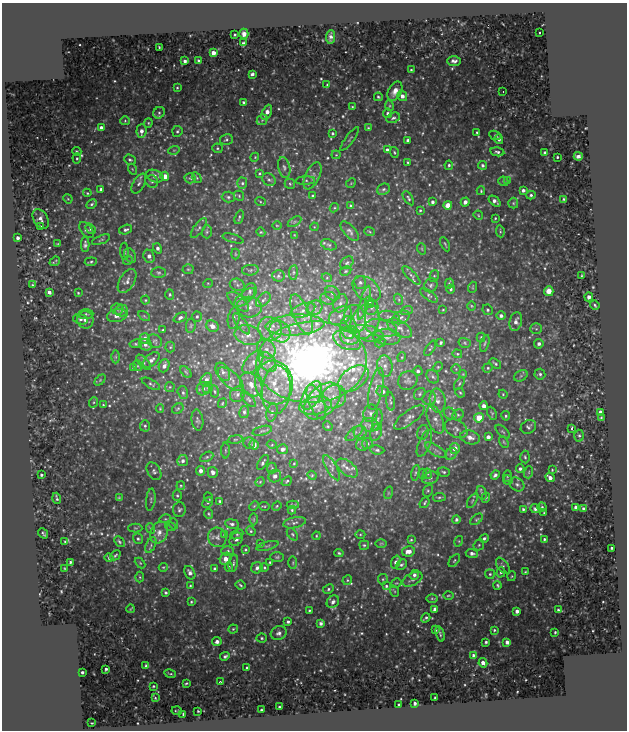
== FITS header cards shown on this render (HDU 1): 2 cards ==
NAXIS1  =                  625
NAXIS2  =                  728

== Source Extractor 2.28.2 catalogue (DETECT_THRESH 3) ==
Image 625 x 728 px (HDU 1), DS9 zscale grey, 1 PNG px = 1 image px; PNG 629 x 732 px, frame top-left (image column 1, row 728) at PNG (2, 3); each listed source drawn as its Kron ellipse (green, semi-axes under 4 px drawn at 4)
Background 1.59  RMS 0.36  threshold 1.09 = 3 sigma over >= 5 px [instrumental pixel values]
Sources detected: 592; of the 592, the 500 brightest by FLUX_AUTO listed and drawn (92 fainter detections omitted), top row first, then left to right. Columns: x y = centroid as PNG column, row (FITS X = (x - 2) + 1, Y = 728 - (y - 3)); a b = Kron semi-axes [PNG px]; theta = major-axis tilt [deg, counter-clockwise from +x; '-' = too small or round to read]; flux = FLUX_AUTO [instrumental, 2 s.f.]
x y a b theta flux
539 33 3 3 - 42
244 34 5 4 - 120
235 35 3 2 - 27
331 37 7 4 85 92
243 43 3 3 - 37
159 47 3 3 - 24
213 53 4 4 - 230
199 60 3 3 - 46
185 61 3 3 - 78
454 61 7 4 1 83
411 70 3 3 - 26
252 74 4 3 - 68
327 85 4 3 - 27
177 88 3 3 - 25
395 91 10 6 63 200
503 92 3 2 - 34
402 96 5 5 - 120
378 97 4 3 - 33
244 102 3 3 - 43
390 106 5 3 - 27
352 107 3 3 - 26
267 112 8 4 64 160
159 113 6 5 - 46
388 113 4 4 - 66
393 118 7 5 25 61
262 120 6 4 44 40
125 121 5 4 - 32
148 123 5 4 - 27
101 127 4 3 - 85
368 128 4 3 - 23
141 131 7 5 86 140
177 131 5 5 - 49
477 132 3 3 - 32
332 133 3 3 - 45
495 135 6 4 -24 30
350 139 14 3 53 50
499 139 5 4 - 63
226 140 6 5 - 45
408 140 4 3 - 61
217 148 5 5 - 38
174 150 6 3 17 28
387 150 4 3 - 82
77 151 5 3 - 26
394 152 5 3 - 30
497 152 7 4 -12 54
545 153 4 3 - 110
336 155 4 4 - 28
578 156 4 4 - 99
255 157 4 3 - 22
557 157 3 3 - 28
77 158 5 4 - 35
130 160 6 5 - 40
407 162 4 2 - 26
449 165 5 4 - 43
483 165 4 4 - 58
284 167 10 6 -77 86
132 169 5 3 - 23
259 173 3 3 - 31
155 176 9 6 -21 160
165 176 4 4 - 240
313 176 14 7 64 130
190 178 5 5 - 33
197 178 6 3 -60 24
269 180 7 5 -36 56
152 181 6 6 - 64
305 181 10 3 2 38
503 181 5 4 - 51
508 181 4 3 - 29
242 183 6 5 - 49
351 183 5 4 - 27
139 184 11 5 60 78
290 184 5 5 - 35
101 189 3 3 - 63
384 189 7 5 28 58
523 190 3 3 - 67
481 191 4 3 - 26
87 193 4 3 - 26
312 195 3 3 - 23
531 195 4 4 - 41
239 196 5 4 - 32
228 197 7 5 -2 58
408 198 8 4 -56 45
68 199 5 4 - 23
563 199 3 3 - 33
260 201 5 3 - 25
495 201 7 3 -39 100
432 202 4 3 - 71
465 202 4 4 - 130
513 203 5 5 - 36
91 204 5 4 - 38
448 205 4 4 - 280
351 206 4 4 - 60
334 208 5 4 - 29
420 210 3 3 - 31
478 215 5 3 - 26
239 217 7 2 73 30
495 218 3 2 - 23
41 219 10 7 -58 130
294 222 7 4 31 46
277 225 5 3 - 22
40 226 3 3 - 29
314 227 4 3 - 21
199 228 12 5 54 73
90 229 5 4 - 47
86 230 9 5 -52 64
126 230 6 4 19 48
350 231 12 5 -47 78
500 231 6 3 -83 26
207 232 6 5 - 41
261 232 4 4 - 26
370 232 5 2 - 24
295 236 4 2 - 23
17 238 4 3 - 75
233 238 11 2 -17 22
101 240 10 3 22 33
58 244 3 2 - 24
85 244 7 4 -90 64
445 244 7 2 -63 29
329 245 8 5 -19 45
158 248 5 4 - 83
422 249 6 3 -71 23
125 251 9 4 -87 38
235 254 5 3 - 22
130 255 8 5 -62 59
149 256 7 5 -67 120
128 260 5 3 - 22
55 261 5 2 - 23
91 262 6 3 7 33
347 263 7 5 42 51
188 269 5 5 - 36
250 270 8 5 8 53
346 271 6 4 28 31
293 272 7 4 82 47
159 273 7 5 -1 58
411 275 12 4 -47 73
582 275 4 2 - 23
278 276 6 5 - 48
434 276 6 4 75 29
327 278 5 3 - 29
127 281 13 7 59 130
360 282 6 5 - 58
208 283 5 3 - 24
449 283 5 3 - 40
32 285 3 3 - 22
237 285 8 6 -23 71
431 285 7 6 - 58
473 287 5 3 - 22
366 289 16 11 -39 240
451 289 4 4 - 47
549 291 5 5 - 210
49 292 4 4 - 79
250 292 9 6 62 100
78 293 4 3 - 25
332 293 8 6 -40 76
170 294 5 4 - 32
429 295 10 4 -36 59
245 297 13 5 41 130
589 297 4 4 - 120
328 298 8 6 4 85
398 299 6 3 -70 34
145 300 4 4 - 25
263 300 9 5 45 81
238 302 13 6 -42 140
369 302 5 3 - 32
340 303 9 7 70 110
364 303 17 4 74 140
595 305 5 3 - 36
471 306 5 3 - 21
249 307 13 10 -5 230
314 308 8 6 35 120
372 308 7 6 - 87
117 309 6 5 - 62
303 310 13 6 21 170
407 310 6 4 18 32
443 310 4 3 - 22
488 310 5 5 - 49
121 311 6 6 - 98
86 314 7 5 4 50
302 314 21 8 -67 370
117 316 10 6 11 150
144 316 6 4 -33 31
340 316 12 8 30 200
501 316 4 4 - 73
197 317 5 5 - 46
389 317 11 6 -10 99
401 317 9 6 27 81
180 318 7 4 26 62
234 318 11 5 78 95
81 319 7 5 -16 66
355 319 14 11 -78 270
85 320 9 8 - 150
516 321 10 6 77 120
365 322 18 13 64 830
242 324 12 5 -54 110
191 325 7 4 83 42
295 325 29 10 3 680
212 326 6 5 - 150
349 328 11 8 -82 210
381 328 16 8 -11 240
400 328 14 7 -33 140
270 329 12 11 - 290
536 329 6 5 - 39
163 330 3 2 - 22
280 331 11 10 - 260
368 333 16 7 -16 220
248 335 14 9 -12 250
350 335 10 9 - 210
387 337 13 8 -5 140
481 337 5 4 - 27
145 338 5 5 - 110
347 340 15 8 -23 290
155 341 8 6 -36 53
380 342 5 4 - 43
441 343 4 3 - 40
465 343 6 5 - 44
485 343 8 3 74 38
136 344 6 4 10 37
539 344 5 4 - 80
145 345 6 5 - 100
170 347 5 5 - 33
430 348 9 3 58 26
266 349 10 8 -50 160
457 354 5 4 - 33
116 357 6 4 90 37
402 357 5 3 - 26
151 360 10 5 40 110
143 362 9 4 -47 64
253 362 14 7 50 170
268 362 11 7 -55 170
312 362 55 40 3 22000
495 364 6 3 -39 37
138 366 5 3 - 26
164 366 7 5 67 110
385 366 11 7 -82 150
438 367 5 4 - 29
134 368 4 4 - 59
488 368 5 4 - 36
456 369 5 5 - 33
418 371 4 4 - 59
186 372 7 4 -45 35
223 372 10 6 -60 93
463 374 4 4 - 23
540 374 5 5 - 60
521 376 7 5 31 47
433 377 7 5 -56 49
353 378 17 11 37 390
231 379 16 7 -41 170
100 380 6 4 45 32
206 380 7 5 61 130
408 380 10 9 - 89
274 382 22 19 -79 800
151 384 10 4 -29 45
251 384 13 9 -50 250
459 384 7 3 56 39
170 387 5 5 - 31
208 388 6 4 43 41
203 389 7 6 - 79
376 389 21 6 79 250
276 390 24 14 85 650
215 391 6 3 -80 30
383 391 6 5 - 69
183 393 7 5 -74 55
460 393 5 4 - 31
237 394 8 7 - 93
420 394 6 5 - 38
503 394 4 4 - 24
311 396 15 8 62 330
334 397 12 11 - 280
429 398 7 6 - 61
249 399 9 4 -48 61
322 401 22 14 46 680
390 401 9 2 -82 33
438 401 12 8 -83 150
94 402 5 3 - 29
316 402 18 7 -68 300
222 403 5 3 - 24
103 405 3 3 - 21
315 406 16 9 8 310
484 406 4 4 - 130
160 409 4 3 - 22
178 409 6 4 34 35
244 412 6 5 - 59
272 412 9 5 77 85
600 412 4 3 - 100
371 413 9 7 73 87
492 413 7 4 -65 37
450 414 7 5 -45 59
458 415 6 5 - 47
506 416 5 4 - 38
409 417 18 7 37 130
479 418 5 4 - 620
601 418 3 3 - 31
435 419 15 7 -69 160
197 420 10 6 -82 62
377 420 11 5 80 75
370 425 8 7 - 100
145 426 5 5 - 48
328 426 5 4 - 31
528 427 8 6 32 60
456 429 12 8 -31 130
572 429 3 2 - 1200
262 431 10 4 14 53
360 432 6 6 - 76
376 432 9 5 70 81
423 432 8 5 76 59
503 432 9 4 -44 45
354 433 10 5 41 74
579 436 6 5 - 50
470 437 10 6 -15 180
488 437 4 4 - 110
235 439 7 4 8 41
504 442 6 4 -59 31
249 443 6 5 - 46
367 443 5 5 - 62
424 443 14 5 67 110
254 445 5 4 - 140
272 445 5 3 - 23
362 445 6 6 - 50
455 448 5 5 - 210
282 449 5 5 - 100
225 450 8 4 -90 41
377 450 7 4 -8 53
436 450 12 5 -32 87
451 454 6 5 - 59
207 457 7 4 27 45
525 457 6 4 -86 43
183 461 5 5 - 98
263 462 8 4 58 48
294 463 4 4 - 22
272 468 5 5 - 31
332 468 14 5 -61 92
347 468 12 6 -37 150
520 469 4 4 - 55
552 470 2 2 - 22
154 471 9 6 -57 72
201 471 4 4 - 130
213 472 5 5 - 130
444 472 6 4 -17 44
529 472 6 4 72 30
416 473 8 4 79 42
422 474 5 3 - 25
428 474 5 3 - 25
41 475 3 3 - 37
312 475 4 4 - 29
495 475 5 4 - 66
275 476 6 6 - 94
507 476 5 3 - 28
550 477 5 3 - 150
430 478 8 6 19 70
508 480 5 4 - 32
287 481 6 4 40 34
260 482 5 4 - 26
517 484 8 6 -39 76
181 486 4 3 - 29
428 491 6 4 69 34
388 493 6 4 72 36
482 493 7 5 -73 46
177 496 5 4 - 38
209 497 5 2 - 26
439 497 6 3 8 33
57 498 5 2 - 37
119 498 4 3 - 28
486 498 5 4 - 31
151 500 11 4 83 50
220 501 3 3 - 27
472 501 8 3 60 31
208 502 6 5 - 38
425 503 6 3 51 32
293 505 6 3 3 38
254 506 5 3 - 22
264 506 5 2 - 24
277 506 5 4 - 29
542 507 4 4 - 34
575 507 3 3 - 50
583 508 4 3 - 44
523 509 3 3 - 39
535 509 5 4 - 68
179 510 7 6 - 58
292 510 4 4 - 32
544 513 3 2 - 21
208 514 5 4 - 31
165 519 6 3 16 32
254 519 6 4 90 36
456 519 4 4 - 67
476 519 7 4 38 37
294 523 11 5 11 82
174 524 5 3 - 25
232 524 7 4 -8 75
170 526 5 3 - 23
135 528 7 4 0 33
150 528 5 3 - 26
251 531 5 4 - 35
159 532 11 8 68 200
43 533 6 3 -51 41
237 534 7 4 23 36
292 534 7 4 -51 43
360 534 5 3 - 26
224 535 4 3 - 26
316 536 4 4 - 23
217 537 10 9 - 120
484 538 4 3 - 48
138 539 5 5 - 40
236 539 7 5 45 86
544 539 3 3 - 35
411 540 3 3 - 29
459 541 5 3 - 22
65 542 3 3 - 33
119 542 6 4 -47 38
381 543 6 4 1 25
260 544 4 3 - 34
151 545 8 4 65 63
364 545 5 4 - 37
479 545 6 5 - 36
267 546 11 4 15 51
612 548 3 3 - 29
245 550 3 3 - 26
228 551 6 5 - 67
408 551 6 5 - 170
339 553 5 4 - 35
472 553 6 4 -5 85
115 555 6 3 44 28
277 557 7 5 1 41
109 558 4 3 - 52
226 559 6 5 - 220
454 560 7 4 53 36
70 562 3 3 - 37
270 562 3 3 - 32
396 562 7 4 71 85
140 563 6 4 -45 27
233 563 9 4 79 52
293 563 6 3 -89 30
401 565 6 4 41 52
503 566 9 5 -53 50
163 567 4 4 - 24
229 567 4 4 - 36
65 568 3 2 - 21
257 568 6 5 - 84
264 568 4 4 - 31
214 569 3 3 - 45
501 572 5 4 - 38
525 572 3 3 - 29
190 573 7 5 -61 91
490 574 5 5 - 37
414 575 5 4 - 80
512 576 5 3 - 22
140 577 5 3 - 28
383 579 5 5 - 34
412 579 11 6 28 83
347 580 5 4 - 33
396 583 5 3 - 21
240 585 5 3 - 32
498 585 4 3 - 31
190 586 3 3 - 31
386 586 4 3 - 40
328 589 6 4 30 46
394 591 6 3 -70 27
165 592 3 3 - 38
448 595 5 2 - 27
432 598 5 4 - 26
191 602 4 3 - 32
333 602 7 5 43 77
130 609 4 2 - 21
435 609 4 4 - 120
309 610 3 3 - 28
558 610 3 3 - 34
517 611 4 3 - 97
426 618 5 2 - 35
288 621 3 3 - 47
321 623 4 3 - 76
233 629 4 4 - 34
435 630 4 3 - 34
494 630 3 3 - 29
555 632 3 3 - 26
279 633 8 6 27 98
440 634 8 3 -73 37
262 638 5 4 - 38
217 641 4 4 - 93
486 642 3 3 - 34
507 642 4 3 - 110
473 655 4 3 - 56
225 656 5 3 - 57
483 663 5 3 - 150
146 666 4 3 - 56
247 668 4 3 - 44
106 669 3 3 - 47
82 672 3 3 - 50
170 674 6 2 -11 27
220 682 3 3 - 24
186 683 3 2 - 28
153 686 3 2 - 24
155 698 4 3 - 26
435 698 3 2 - 24
415 703 3 3 - 53
399 705 3 3 - 33
279 707 3 3 - 34
261 710 4 3 - 31
177 711 5 2 - 23
198 711 3 3 - 28
183 714 4 2 - 27
92 723 3 2 - 21
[92 fainter detections neither listed nor drawn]